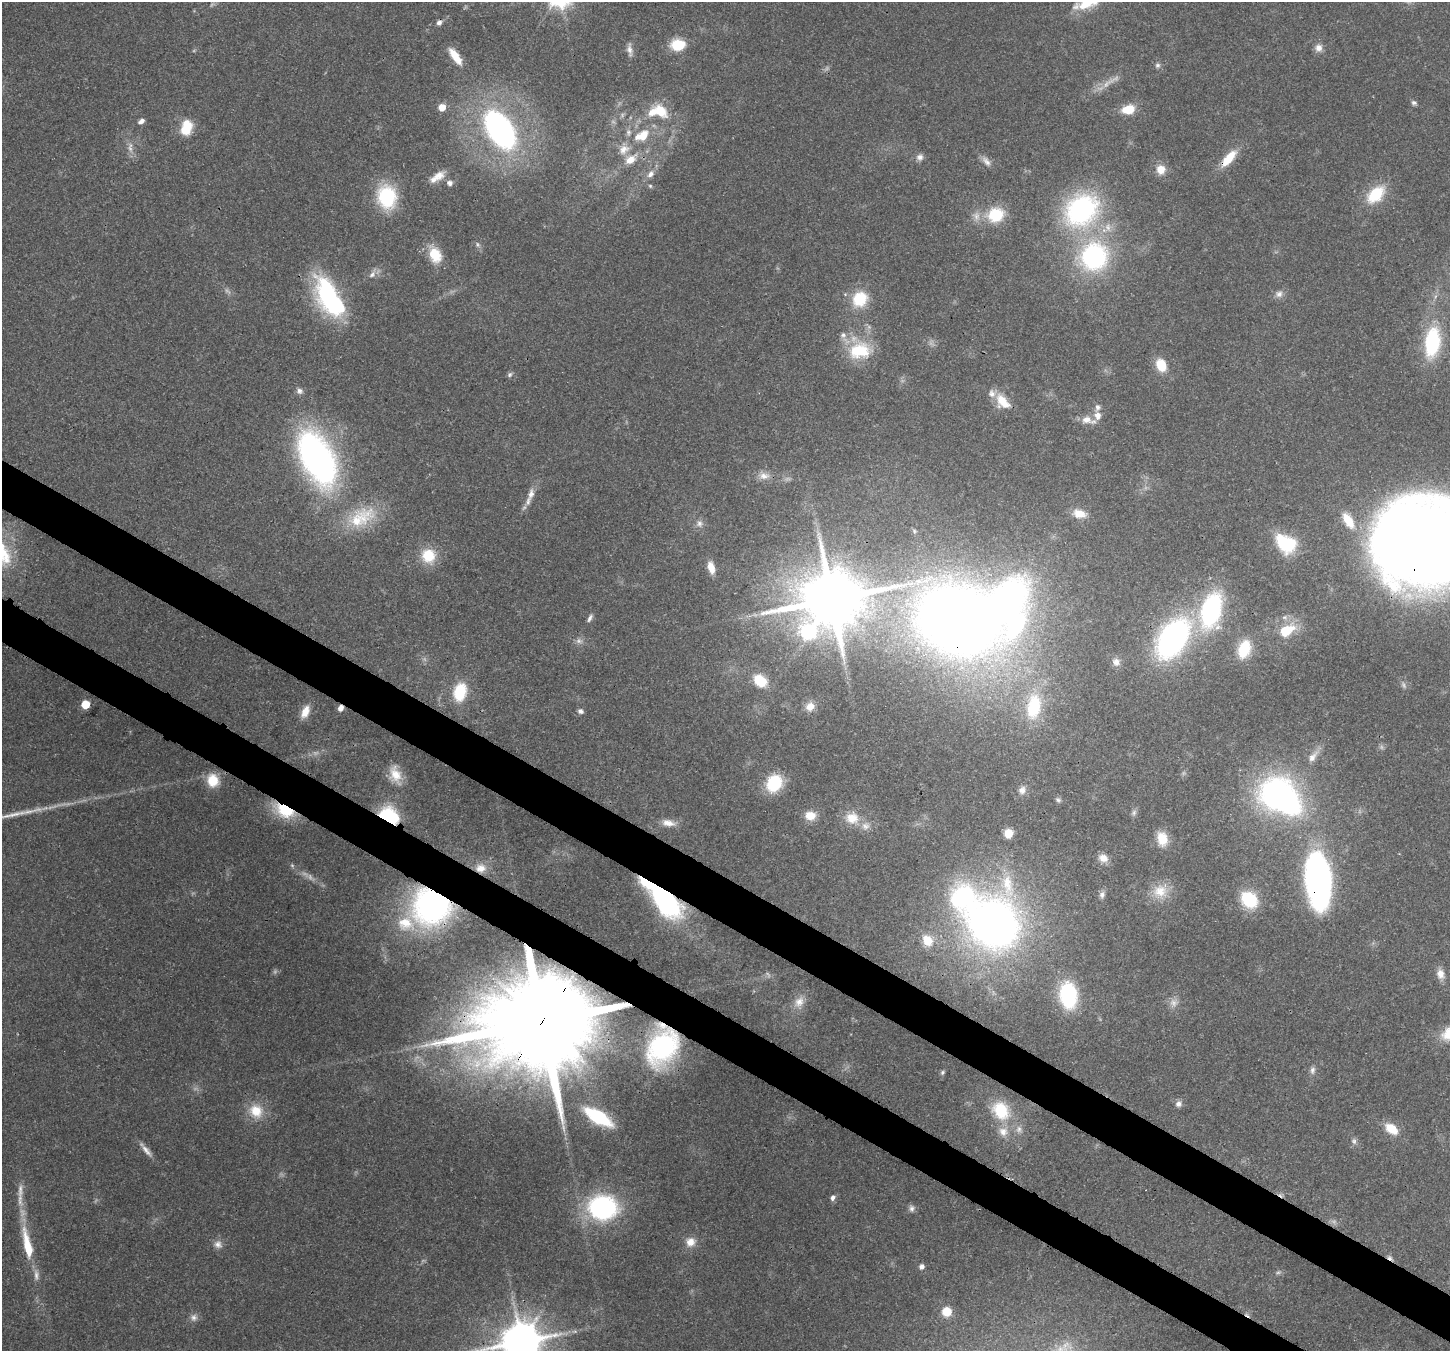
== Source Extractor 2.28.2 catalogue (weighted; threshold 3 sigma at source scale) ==
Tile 6 of 4 x 4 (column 2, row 2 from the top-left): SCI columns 1525-2972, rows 3057-4405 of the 5938 x 6042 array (HDU 1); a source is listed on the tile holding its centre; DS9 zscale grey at full resolution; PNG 1452 x 1353 px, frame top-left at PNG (2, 2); no overlay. Shown black and unused: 6% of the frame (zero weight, under 3 of 4 exposures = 8% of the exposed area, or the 3 px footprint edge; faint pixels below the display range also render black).
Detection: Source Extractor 2.28.2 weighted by HDU 2 'WHT'; one run over the whole footprint, this tile lists its part. Background 0.103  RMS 0.004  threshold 0.0181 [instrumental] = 3 sigma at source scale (4.5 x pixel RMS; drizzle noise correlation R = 1.50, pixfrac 1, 0.0396/0.0396 arcsec/px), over >= 5 px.
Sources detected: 167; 21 too faint to see at this stretch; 6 inside a brighter object's white glare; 3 cosmic-ray / hot-pixel residue — not listed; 13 inside a brighter listed object's ellipse — not listed separately; the other 124 listed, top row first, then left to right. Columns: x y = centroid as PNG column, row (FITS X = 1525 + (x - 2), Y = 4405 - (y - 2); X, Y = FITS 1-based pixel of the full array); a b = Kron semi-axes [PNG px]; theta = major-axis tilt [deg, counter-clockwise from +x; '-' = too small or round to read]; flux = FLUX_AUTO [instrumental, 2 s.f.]
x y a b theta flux
1086 3 20 10 28 16
678 45 13 10 1 14
1318 48 11 10 - 2.8
629 50 18 6 -83 2.4
455 56 22 8 -55 7.5
1157 65 7 6 - 1.1
1414 103 7 6 - 1.2
442 107 5 5 - 6.5
1128 109 14 9 13 8.9
661 112 23 14 -52 11
141 121 7 5 33 1.9
186 127 18 12 77 11
500 130 35 21 -56 120
642 135 19 11 30 10
130 149 11 5 -61 2
624 149 17 13 35 5.3
920 157 9 9 - 2
1229 158 23 9 48 11
630 159 17 10 36 6.5
986 161 16 8 -51 2.6
1161 170 11 10 - 5.5
651 174 12 8 46 2.7
437 177 21 9 33 5.2
450 183 8 7 - 1.8
650 186 6 5 - 0.7
1376 194 21 12 44 18
387 197 21 17 -81 33
1081 210 33 27 44 85
996 215 19 17 26 16
976 216 14 11 -80 3.7
477 245 8 6 -56 1.2
435 255 20 13 -67 10
1094 256 26 24 62 70
372 274 15 7 58 2.3
1279 294 11 9 25 2.5
329 299 45 20 -68 61
860 299 20 17 54 15
1432 342 25 13 82 39
860 351 32 22 8 20
1161 365 15 11 -66 8.7
510 374 7 6 - 1
299 391 9 8 - 1.6
1002 402 22 14 -49 8.3
1097 407 9 7 78 1.7
1086 419 15 10 -4 4.4
317 458 45 23 -63 200
764 476 17 11 0 4.1
531 494 17 8 78 3.2
1079 514 17 10 -10 5.9
361 517 45 24 29 23
699 523 11 10 - 2.3
1284 543 24 14 -50 22
1422 543 84 76 0 710
428 556 18 17 - 12
711 568 13 7 -75 5
831 599 23 18 43 3500
1211 610 31 17 75 74
1285 617 9 7 15 1.7
590 618 11 5 61 1.4
958 621 72 57 -19 580
1286 631 11 7 28 19
1173 638 42 25 56 110
579 641 9 7 -1 1.7
1244 649 18 11 71 17
1116 662 11 10 - 2.7
760 681 15 11 -39 12
460 692 19 13 76 18
85 704 6 5 - 12
810 706 11 10 - 4.2
1034 706 33 18 81 27
580 711 8 6 -20 1.2
305 712 17 9 65 5.3
1313 757 20 9 54 4.2
395 774 23 14 -72 8
213 780 13 12 - 11
774 783 16 13 56 22
1022 790 11 9 68 2.7
1276 793 33 26 41 110
1058 800 8 6 -27 1
285 810 18 11 -25 24
1134 813 9 6 53 1.2
389 816 16 12 -35 41
810 816 13 11 -4 5.8
852 818 19 16 -14 8.5
668 823 18 9 -8 4.3
1008 833 5 5 - 17
1162 839 15 10 -76 8.8
1103 858 12 9 -21 3.8
481 868 15 12 2 5.4
1319 879 51 21 -85 160
1160 891 21 18 3 9
1102 895 10 7 75 1.7
663 898 36 14 -45 100
1249 900 16 13 -40 22
431 906 37 34 -22 120
993 923 54 50 -68 290
927 940 16 12 -55 7.7
1440 974 15 10 -76 3.8
1068 995 23 15 -84 42
799 1002 16 13 58 4.8
542 1022 54 24 54 15000
662 1047 41 28 67 62
1312 1070 11 7 83 1.8
942 1072 5 5 - 0.72
1178 1104 9 8 - 1.8
1001 1110 26 21 -52 19
256 1111 19 18 - 10
598 1117 23 9 -31 34
1391 1129 15 10 -37 8.9
1354 1141 9 6 -63 1.5
146 1150 21 7 -50 3
20 1191 24 8 85 4.5
833 1198 7 5 57 1.7
603 1208 22 18 -2 79
911 1208 9 8 - 1.5
690 1242 12 12 - 4.6
218 1244 12 10 -48 2.7
27 1245 46 11 -78 17
1390 1258 10 5 -40 1.4
921 1267 5 5 - 2.3
947 1312 8 7 - 8.7
194 1317 10 10 - 2.1
575 1331 7 4 0 0.88
521 1341 13 11 34 1400
Overlapping masked pixels (flux is a lower limit): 15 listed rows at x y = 1229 158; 764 476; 1422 543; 831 599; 958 621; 285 810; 389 816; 481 868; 1319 879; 663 898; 431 906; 542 1022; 662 1047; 1390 1258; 521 1341
Isophote crosses this tile's border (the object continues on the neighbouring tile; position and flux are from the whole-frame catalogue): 3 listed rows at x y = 1086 3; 1422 543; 521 1341